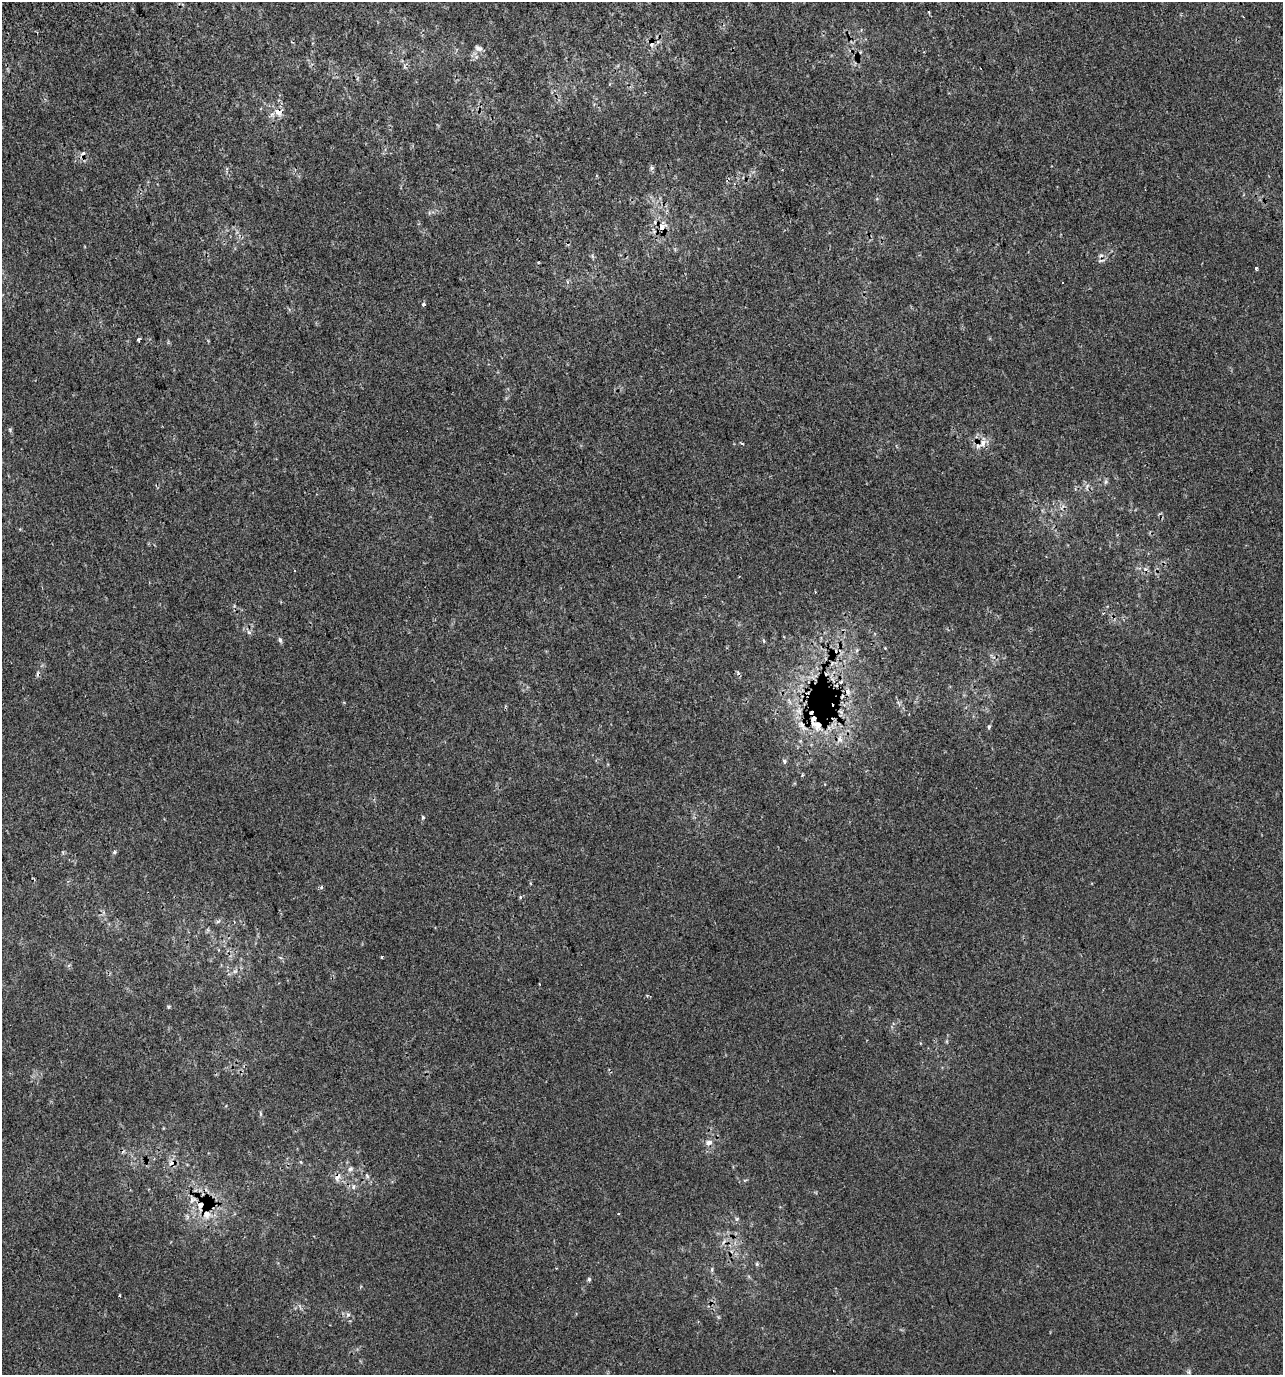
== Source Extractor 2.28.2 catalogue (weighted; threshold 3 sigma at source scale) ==
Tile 11 of 4 x 4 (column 3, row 3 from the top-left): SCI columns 2707-3987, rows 1413-2785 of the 5358 x 5574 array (HDU 1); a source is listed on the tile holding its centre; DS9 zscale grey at full resolution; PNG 1285 x 1377 px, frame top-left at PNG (2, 2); no overlay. Shown black and unused: <1% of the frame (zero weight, under 2 of 3 exposures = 2% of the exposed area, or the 3 px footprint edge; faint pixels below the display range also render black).
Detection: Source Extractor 2.28.2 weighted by HDU 2 'WHT'; one run over the whole footprint, this tile lists its part. Background 4.20e-05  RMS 0.0036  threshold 0.0162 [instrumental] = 3 sigma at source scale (4.5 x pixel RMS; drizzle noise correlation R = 1.50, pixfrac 1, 0.0396/0.0396 arcsec/px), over >= 5 px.
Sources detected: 52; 8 cosmic-ray / hot-pixel residue — not listed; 3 inside a brighter listed object's ellipse — not listed separately; the other 41 listed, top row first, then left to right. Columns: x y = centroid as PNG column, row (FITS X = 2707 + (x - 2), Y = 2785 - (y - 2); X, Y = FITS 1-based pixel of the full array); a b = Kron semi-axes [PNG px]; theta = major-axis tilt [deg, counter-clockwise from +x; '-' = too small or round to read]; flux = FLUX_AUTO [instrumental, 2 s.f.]
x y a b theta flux
928 12 3 3 - 0.38
478 48 10 7 -24 1.3
278 112 8 6 -32 2.8
651 168 6 5 - 0.68
662 227 9 8 - 2.8
592 256 6 4 -71 0.51
1256 268 3 3 - 1.2
423 304 4 4 - 0.65
139 339 4 3 - 1.7
10 430 5 5 - 0.48
983 443 12 7 59 2.3
1106 482 6 4 88 0.56
249 632 7 5 -31 0.8
280 640 7 5 -72 0.68
848 692 9 7 -65 1.5
817 725 19 14 -38 7.1
989 727 6 4 77 0.65
840 739 10 6 -67 1.6
784 761 6 6 - 0.73
423 817 6 4 90 0.52
114 852 5 4 - 0.56
321 887 5 3 - 0.39
520 897 4 4 - 0.4
218 921 6 5 - 0.87
382 957 3 3 - 0.48
235 971 7 4 18 0.71
647 996 4 4 - 0.43
168 1007 5 4 - 0.39
261 1114 6 4 -89 0.48
709 1142 11 7 16 1.6
350 1169 7 6 - 1
367 1176 6 5 - 0.65
337 1177 10 7 74 2
353 1187 8 6 78 1
201 1205 16 11 17 4.2
207 1214 12 9 -77 3.1
737 1219 6 5 - 0.6
712 1270 7 4 -90 0.52
589 1279 5 5 - 0.52
120 1295 3 2 - 0.37
348 1314 7 4 0 0.76
Overlapping masked pixels (flux is a lower limit): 6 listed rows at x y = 278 112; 662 227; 983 443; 817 725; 337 1177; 201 1205